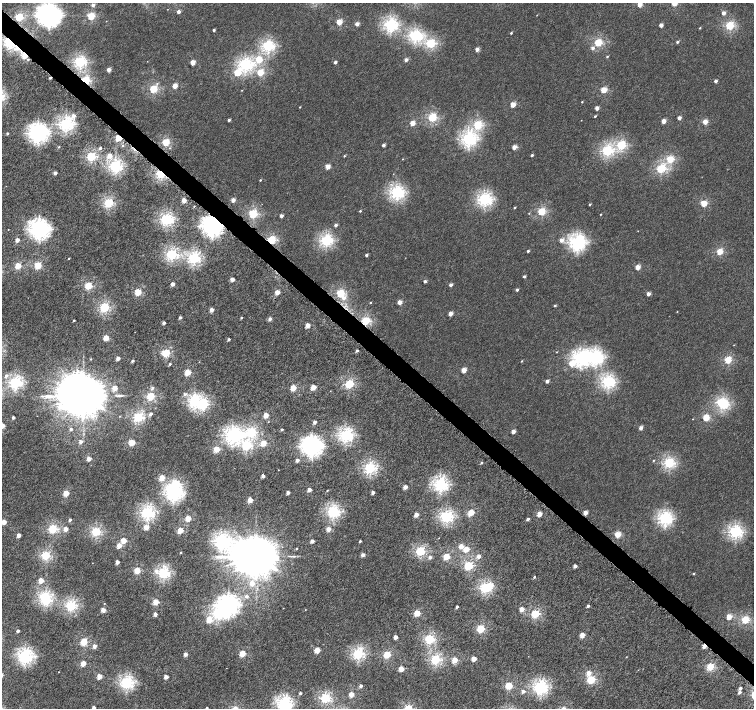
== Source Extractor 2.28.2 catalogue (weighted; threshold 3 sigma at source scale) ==
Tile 11 of 4 x 4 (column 3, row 3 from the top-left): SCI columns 3030-4532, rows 1659-3069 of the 6052 x 6055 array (HDU 1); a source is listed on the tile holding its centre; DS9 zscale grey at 2 x 2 block average (1 PNG px = mean of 2 x 2 image px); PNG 756 x 710 px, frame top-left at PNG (2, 3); no overlay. Shown black and unused: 3% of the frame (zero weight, under 4 of 8 exposures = <1% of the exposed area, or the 3 px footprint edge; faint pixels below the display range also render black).
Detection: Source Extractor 2.28.2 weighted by HDU 2 'WHT'; one run over the whole footprint, this tile lists its part. Background 4.05e-04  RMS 0.0014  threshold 0.00554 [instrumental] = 3 sigma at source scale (4.09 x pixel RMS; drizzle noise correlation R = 1.36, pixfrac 0.8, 0.0396/0.0396 arcsec/px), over >= 5 px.
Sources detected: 326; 6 inside a brighter object's white glare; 4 cosmic-ray / hot-pixel residue — not listed; the other 316 listed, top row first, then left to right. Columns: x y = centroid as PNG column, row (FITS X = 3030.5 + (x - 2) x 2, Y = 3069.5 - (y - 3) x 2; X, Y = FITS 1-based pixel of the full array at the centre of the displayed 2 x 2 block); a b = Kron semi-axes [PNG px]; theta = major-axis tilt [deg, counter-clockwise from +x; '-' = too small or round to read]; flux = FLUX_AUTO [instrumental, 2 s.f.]
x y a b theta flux
640 4 3 2 - 5.4
93 5 2 2 - 1.2
179 12 2 2 - 1.8
723 13 2 2 - 2
49 15 6 6 - 170
537 15 2 2 - 0.12
91 16 3 3 - 15
19 17 3 3 - 18
339 22 3 3 - 7.5
357 24 2 2 - 2.2
390 25 4 4 - 49
661 25 2 2 - 2.3
730 25 3 3 - 20
700 28 2 2 - 0.23
214 30 2 2 - 0.7
511 33 2 2 - 0.35
415 35 4 3 - 41
9 42 4 3 - 39
677 42 2 2 - 0.71
430 43 3 3 - 26
598 43 3 3 - 16
268 46 4 3 - 38
593 48 3 3 - 0.95
477 49 2 2 - 2.2
24 56 2 2 - 7.7
607 57 3 2 - 0.3
259 59 3 3 - 11
406 60 2 2 - 1.5
80 62 3 3 - 38
335 62 2 2 - 1.1
193 63 2 2 - 5.1
245 65 5 4 - 45
109 70 2 2 - 3
260 72 3 3 - 11
237 73 3 3 - 10
85 80 3 2 - 22
715 81 2 2 - 1.6
175 86 2 2 - 4.8
153 89 3 3 - 17
242 90 2 2 - 0.13
603 90 3 3 - 9
582 102 2 2 - 0.25
513 104 3 2 - 5.3
300 107 2 2 - 0.2
597 108 2 2 - 2.2
73 116 5 3 - 1.8
595 116 2 2 - 0.4
432 117 3 3 - 22
679 118 2 2 - 1.8
229 120 2 2 - 0.94
664 121 2 2 - 3.2
705 122 3 2 - 5
412 123 2 2 - 5.2
66 124 4 4 - 56
478 125 3 3 - 22
7 133 2 2 - 0.41
38 133 6 5 - 110
118 138 3 3 - 11
468 139 4 4 - 56
165 142 3 3 - 15
383 145 2 2 - 1.1
621 145 3 3 - 25
122 146 3 2 - 0.28
59 147 2 2 - 0.21
514 147 2 2 - 3.6
100 148 3 2 - 0.56
170 148 3 2 - 0.21
607 151 4 3 - 32
109 155 3 3 - 3.3
532 155 2 2 - 0.68
91 156 3 3 - 24
344 156 2 2 - 0.26
403 159 2 2 - 0.14
670 159 3 3 - 14
115 166 4 3 - 49
328 167 2 2 - 4.7
661 169 3 3 - 23
55 173 2 2 - 1.4
161 174 3 2 - 33
393 174 2 2 - 0.09
260 180 2 2 - 0.26
397 192 4 4 - 51
484 199 4 4 - 51
184 200 2 2 - 4.2
233 200 2 2 - 2.5
109 203 3 3 - 25
704 203 3 3 - 9.5
590 204 2 2 - 0.45
194 206 2 2 - 0.16
514 208 2 2 - 0.31
360 211 2 2 - 0.33
541 211 3 3 - 16
529 213 2 2 - 0.13
253 214 3 3 - 22
601 214 2 2 - 0.22
281 216 2 2 - 1.7
166 219 4 3 - 41
336 225 2 2 - 1
212 226 5 5 - 120
39 229 6 6 - 120
638 231 2 2 - 0.098
582 237 7 5 -50 3
17 240 2 2 - 2.8
271 240 3 3 - 19
326 240 4 3 - 39
561 240 3 3 - 2
577 242 5 4 - 69
528 251 2 2 - 0.58
720 252 3 3 - 9.4
171 254 3 3 - 37
366 255 2 2 - 0.88
69 258 2 2 - 0.2
194 258 4 3 - 42
38 265 3 3 - 12
18 266 3 3 - 9.3
638 267 2 2 - 4.6
524 276 2 2 - 0.75
232 279 2 2 - 3.2
425 281 2 2 - 1
173 284 2 2 - 2.2
450 285 2 2 - 1.2
88 286 3 3 - 15
517 290 2 2 - 0.66
138 292 3 3 - 12
277 292 2 2 - 5.4
340 293 3 3 - 19
648 294 2 2 - 1.7
344 298 3 3 - 1.4
400 302 2 2 - 3.7
370 303 3 2 - 0.19
555 306 2 2 - 0.5
104 307 3 3 - 28
212 310 2 2 - 2.8
450 314 2 2 - 2.8
180 318 2 2 - 0.92
241 318 2 2 - 0.4
270 319 2 2 - 1.6
74 320 2 2 - 0.39
365 321 3 3 - 22
164 323 2 2 - 1.4
308 325 2 2 - 4.1
106 338 3 2 - 7
228 339 2 2 - 0.93
734 345 3 2 - 0.1
357 351 2 2 - 0.73
557 352 2 2 - 0.13
166 353 3 3 - 18
595 357 5 5 - 56
118 358 2 2 - 2.2
580 358 5 5 - 56
91 359 2 2 - 0.19
728 360 3 3 - 13
132 361 2 2 - 0.74
522 361 3 2 - 0.23
170 364 2 2 - 0.45
571 364 4 3 - 5.1
463 370 3 2 - 5.2
188 372 3 3 - 8.9
6 376 3 3 - 0.72
547 381 2 2 - 1.6
15 382 4 3 - 46
608 382 4 4 - 46
349 384 3 3 - 21
313 387 3 2 - 6.6
115 388 3 2 - 5.3
152 388 4 3 - 0.62
293 388 3 2 - 8
330 391 2 2 - 0.1
184 394 4 3 - 0.63
83 396 11 10 - 2000
150 396 3 3 - 18
194 401 4 3 - 42
203 404 4 4 - 26
723 404 4 3 - 22
150 414 3 2 - 1
266 415 3 2 - 5.8
13 417 2 2 - 0.93
138 417 3 3 - 29
706 418 3 3 - 9.9
693 419 2 2 - 0.12
315 422 2 2 - 1.6
2 426 3 2 - 5.7
641 428 2 2 - 1.8
71 429 3 2 - 0.65
282 430 2 2 - 0.53
513 431 2 2 - 2.5
251 432 4 3 - 26
233 435 6 5 - 71
346 435 4 4 - 54
81 442 3 2 - 1.5
132 442 3 3 - 9.3
263 443 3 3 - 8.5
246 446 3 3 - 26
312 446 6 6 - 120
216 449 3 3 - 8.1
89 459 2 2 - 3.4
297 460 2 2 - 1.6
653 460 3 2 - 0.21
481 463 2 2 - 0.4
669 463 3 3 - 29
370 468 3 3 - 38
278 470 2 2 - 0.084
263 476 2 2 - 1.8
162 478 3 3 - 6.9
440 484 4 4 - 55
405 487 2 2 - 2.6
309 489 2 2 - 2.6
327 490 2 2 - 0.21
373 492 2 2 - 1.5
66 493 3 3 - 8.4
173 493 6 5 - 70
288 493 2 2 - 1.9
250 500 3 2 - 4.9
333 511 4 3 - 45
147 512 4 3 - 50
471 513 3 3 - 8.8
539 514 3 2 - 4
416 515 2 2 - 3.7
446 517 4 3 - 41
188 518 3 2 - 7.1
665 518 4 4 - 49
528 519 2 2 - 0.77
70 520 2 2 - 0.98
4 522 3 2 - 4.8
146 527 3 2 - 4.6
52 529 3 3 - 22
66 529 3 2 - 3.3
328 529 2 2 - 3.7
180 530 3 3 - 8.9
96 531 3 3 - 27
735 532 4 4 - 45
617 534 3 3 - 8.9
18 535 2 2 - 2.9
123 541 3 3 - 7.6
221 541 5 5 - 56
312 541 2 2 - 2
360 541 2 2 - 0.53
119 546 3 2 - 4.1
461 546 3 2 - 3.5
297 548 2 2 - 0.25
466 549 3 3 - 7.1
420 551 3 3 - 24
180 552 2 2 - 0.22
46 555 3 3 - 24
363 555 2 2 - 2
256 556 11 10 - 1800
478 556 2 2 - 2.4
430 557 3 2 - 0.98
446 557 3 3 - 9.9
117 562 2 2 - 2.3
468 566 3 3 - 22
575 566 2 2 - 1.4
137 570 3 3 - 8.6
156 571 6 4 -61 1.2
163 573 3 3 - 39
693 574 2 2 - 0.25
534 577 3 2 - 0.36
41 580 3 2 - 5.9
252 583 3 3 - 3.5
490 585 3 3 - 4.6
485 588 3 3 - 30
246 596 3 3 - 0.94
46 600 4 3 - 27
155 602 3 3 - 7.8
104 603 2 2 - 0.11
71 605 3 3 - 33
228 605 7 6 - 110
588 606 2 2 - 0.85
457 607 2 2 - 0.8
522 609 3 2 - 2.8
103 610 2 2 - 4.3
305 610 2 2 - 0.13
417 613 3 3 - 8.1
155 614 2 2 - 2
535 614 3 3 - 18
729 617 3 3 - 6.7
209 620 3 3 - 7.4
745 620 3 3 - 17
480 629 3 3 - 17
18 631 2 2 - 1.4
582 635 3 2 - 4.9
395 637 2 2 - 2.7
429 639 3 3 - 26
83 642 3 3 - 12
94 646 2 2 - 2.4
317 650 3 3 - 6.5
242 653 3 3 - 8.7
185 654 2 2 - 2.2
358 654 3 3 - 35
387 655 3 3 - 13
25 656 4 4 - 61
626 657 2 2 - 0.13
435 659 3 3 - 29
474 659 3 2 - 4.7
455 660 3 3 - 7.9
83 663 3 2 - 5.8
710 667 3 3 - 13
401 669 3 3 - 5.1
59 672 2 2 - 0.097
589 673 3 3 - 2.7
99 676 3 3 - 4.9
166 677 2 2 - 2.5
591 679 3 3 - 16
127 682 4 3 - 46
361 686 2 2 - 1.1
509 686 3 3 - 13
540 687 5 4 - 52
740 688 3 2 - 0.86
523 691 3 2 - 1.5
739 692 3 2 - 0.94
300 693 2 2 - 0.64
351 694 3 2 - 5.8
325 698 3 3 - 27
284 704 4 4 - 59
94 708 2 2 - 1.7
206 708 2 2 - 0.47
Overlapping masked pixels (flux is a lower limit): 8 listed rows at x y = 9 42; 24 56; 85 80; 118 138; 161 174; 212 226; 271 240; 365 321
Isophote crosses this tile's border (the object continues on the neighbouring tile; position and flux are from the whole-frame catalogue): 6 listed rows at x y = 640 4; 49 15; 2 426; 284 704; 94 708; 206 708